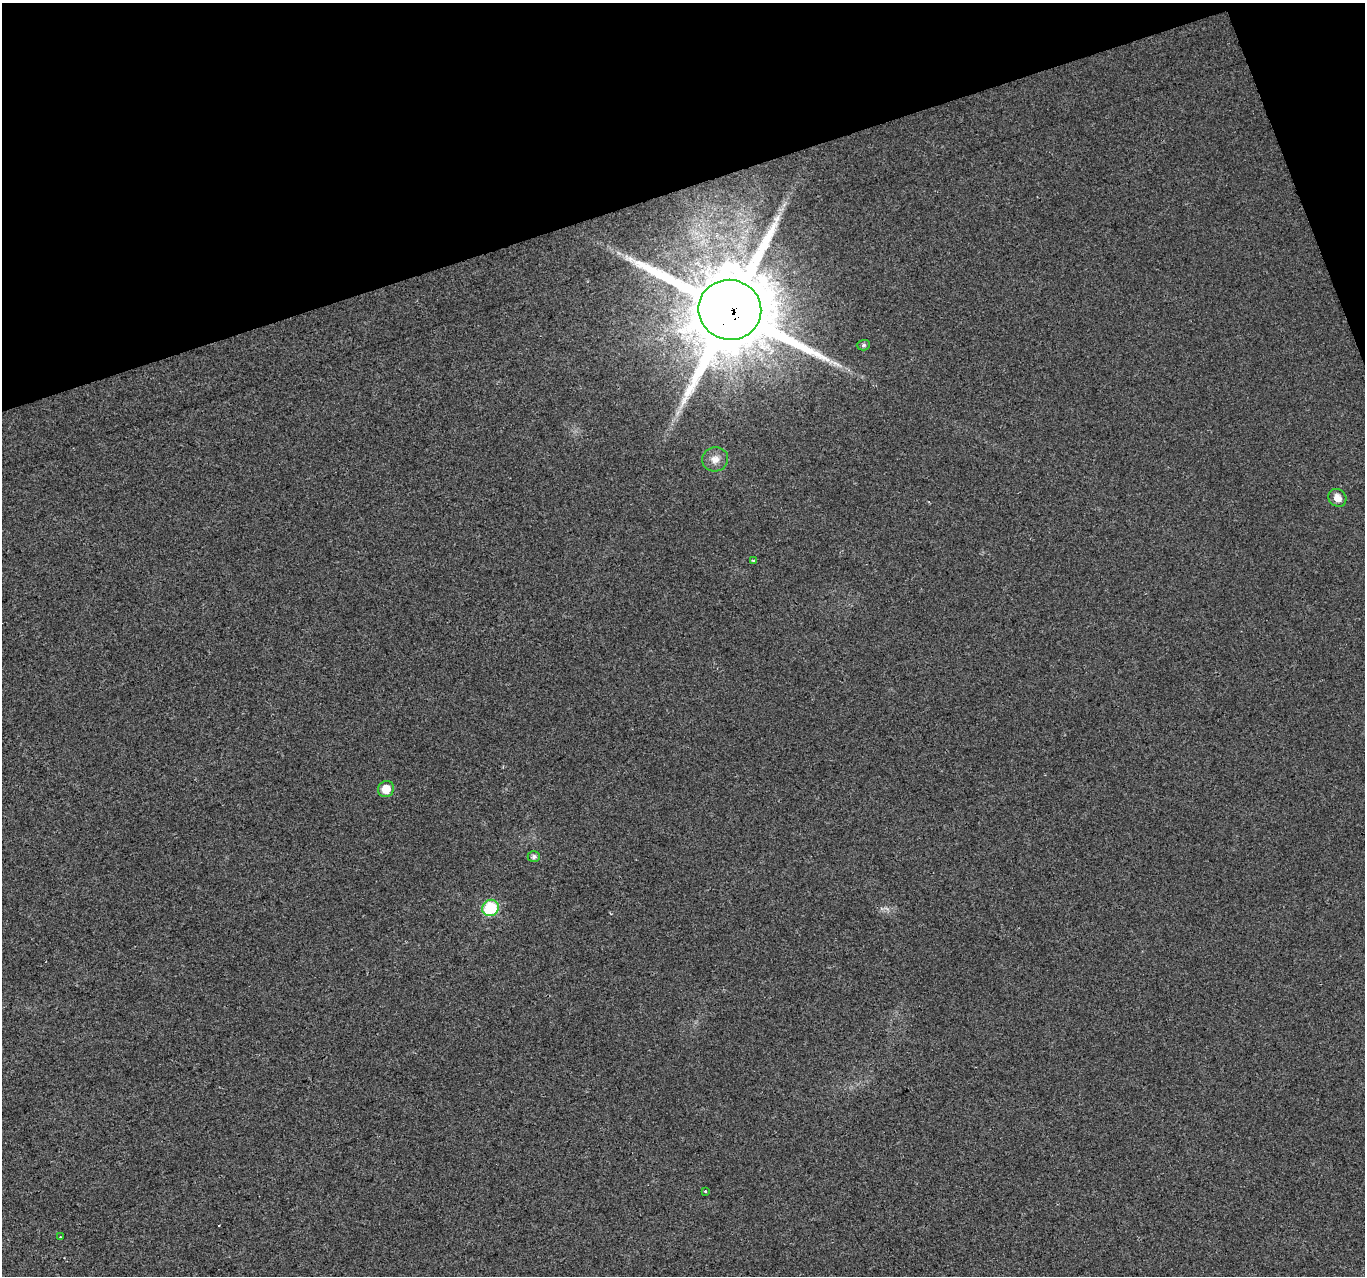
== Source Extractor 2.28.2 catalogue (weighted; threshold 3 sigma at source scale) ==
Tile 3 of 4 x 4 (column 3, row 1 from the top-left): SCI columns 2729-4091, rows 3945-5218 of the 5455 x 5287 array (HDU 1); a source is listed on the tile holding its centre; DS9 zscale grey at full resolution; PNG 1367 x 1278 px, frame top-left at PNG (2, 3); each listed source drawn as its Kron ellipse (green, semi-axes under 4 px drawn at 4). Shown black and unused: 16% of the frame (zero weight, under 2 of 3 exposures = <1% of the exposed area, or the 3 px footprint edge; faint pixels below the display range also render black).
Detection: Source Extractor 2.28.2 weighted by HDU 2 'WHT'; one run over the whole footprint, this tile lists its part. Background 0.0183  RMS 0.006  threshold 0.0268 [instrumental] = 3 sigma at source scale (4.5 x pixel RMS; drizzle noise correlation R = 1.50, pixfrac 1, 0.0396/0.0396 arcsec/px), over >= 5 px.
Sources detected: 12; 1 cosmic-ray / hot-pixel residue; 1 long thin detection or spike segment (spike, bleed or trail) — neither listed nor drawn; the other 10 listed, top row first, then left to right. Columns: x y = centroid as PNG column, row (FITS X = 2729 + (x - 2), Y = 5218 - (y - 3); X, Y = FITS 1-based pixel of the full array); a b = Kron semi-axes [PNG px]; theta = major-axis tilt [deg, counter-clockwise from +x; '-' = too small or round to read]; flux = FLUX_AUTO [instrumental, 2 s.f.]
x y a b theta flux
730 310 31 30 - 7300
863 345 7 5 2 1.3
715 459 13 12 - 5.4
1337 498 9 8 - 5.2
754 560 3 3 - 1.6
386 789 8 7 - 9
534 856 6 5 - 1.7
490 908 8 8 - 35
706 1192 3 3 - 2.2
60 1237 2 2 - 0.42
Overlapping masked pixels (flux is a lower limit): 1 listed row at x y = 730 310